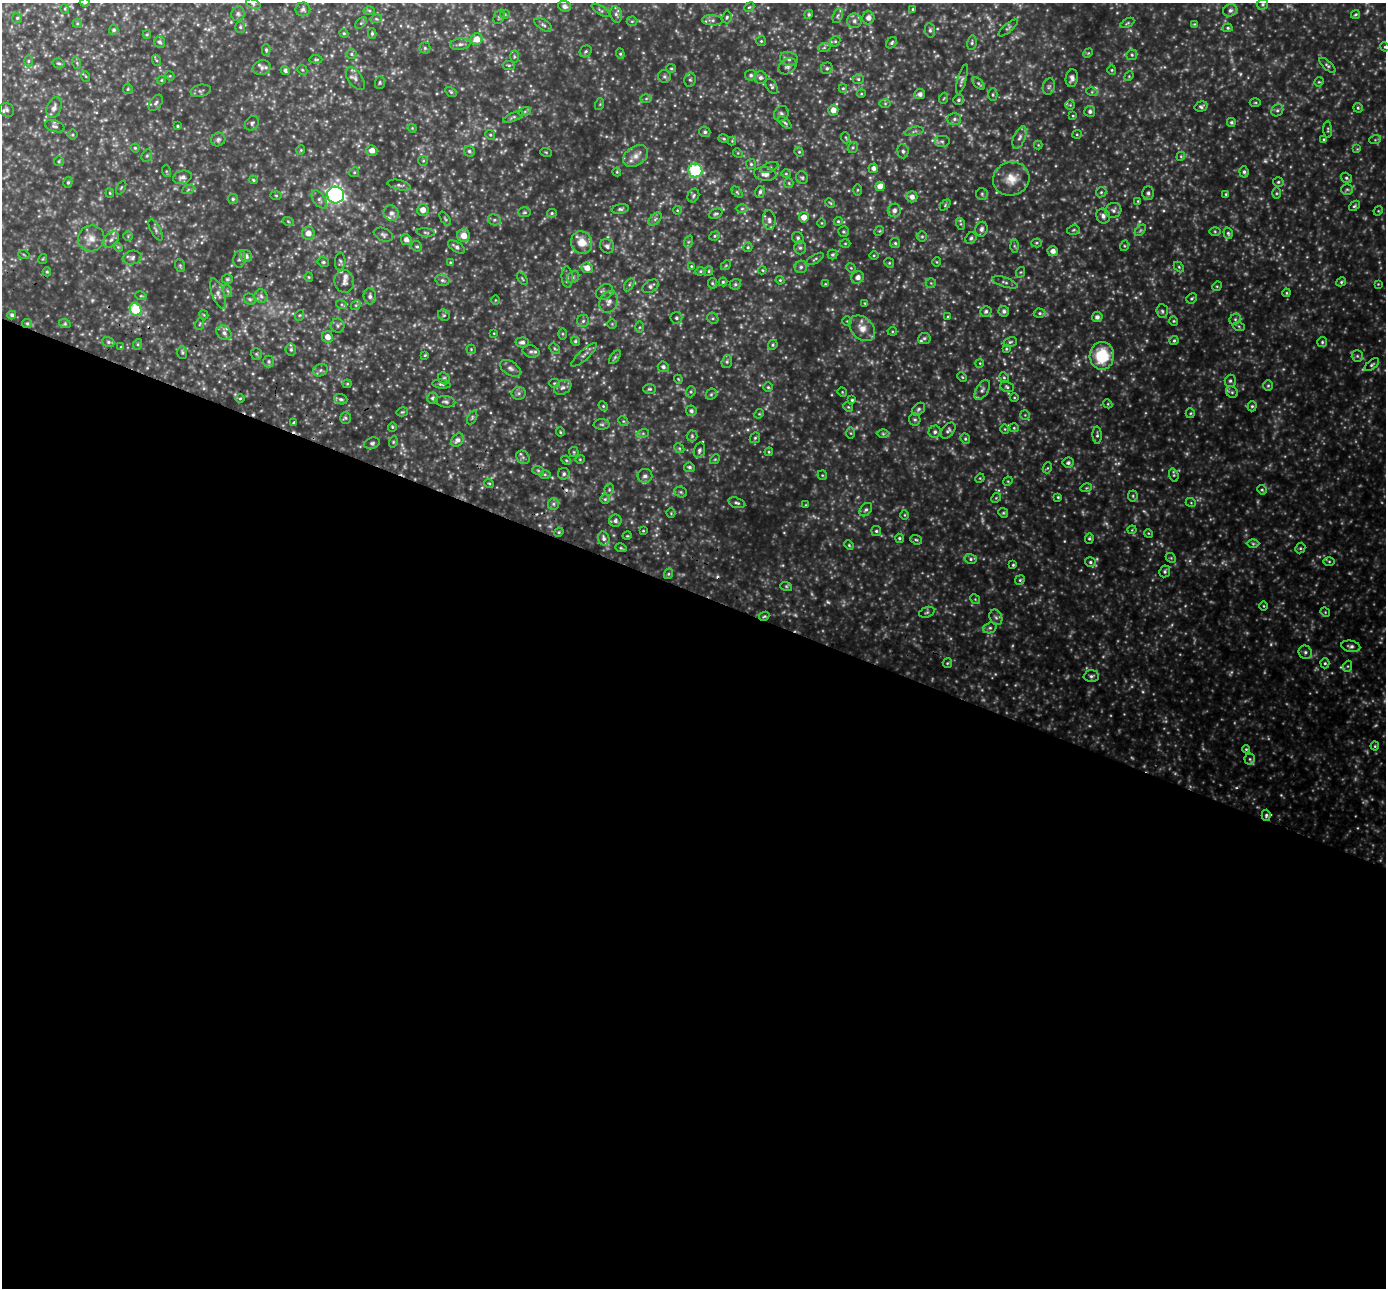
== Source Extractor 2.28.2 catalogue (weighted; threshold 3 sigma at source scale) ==
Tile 14 of 4 x 4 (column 2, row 4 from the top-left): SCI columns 1412-2795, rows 195-1480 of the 5595 x 5662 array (HDU 1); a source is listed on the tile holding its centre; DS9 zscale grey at full resolution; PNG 1388 x 1290 px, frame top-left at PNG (2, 3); each listed source drawn as its Kron ellipse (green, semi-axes under 4 px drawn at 4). Shown black and unused: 54% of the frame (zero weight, under 2 of 3 exposures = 3% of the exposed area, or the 3 px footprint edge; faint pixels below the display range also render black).
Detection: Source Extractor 2.28.2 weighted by HDU 2 'WHT'; one run over the whole footprint, this tile lists its part. Background 0.475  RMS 0.063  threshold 0.285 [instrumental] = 3 sigma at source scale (4.5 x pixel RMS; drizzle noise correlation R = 1.50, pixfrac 1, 0.05/0.05 arcsec/px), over >= 5 px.
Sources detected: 579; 59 too faint to see at this stretch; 4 cosmic-ray / hot-pixel residue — neither listed nor drawn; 11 inside a brighter listed object's ellipse — not listed separately; of the other 505, all 500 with FLUX_AUTO >= 4.62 (the completeness limit of this list) listed and drawn (5 fainter detections not listed), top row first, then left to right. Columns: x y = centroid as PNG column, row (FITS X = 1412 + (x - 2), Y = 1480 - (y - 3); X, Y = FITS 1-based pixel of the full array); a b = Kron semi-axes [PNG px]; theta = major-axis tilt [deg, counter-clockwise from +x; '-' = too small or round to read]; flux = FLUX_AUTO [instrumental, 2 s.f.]
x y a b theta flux
85 3 5 3 - 5.1
253 4 7 4 -22 11
1263 4 6 5 - 10
564 6 6 5 - 24
749 7 5 4 - 7.3
65 9 5 3 - 5
303 9 7 7 - 17
913 9 4 3 - 5.9
601 10 10 4 -32 11
1230 10 7 6 - 18
369 11 5 3 - 7.8
238 14 7 6 - 14
505 14 5 4 - 7.4
616 14 8 6 -79 17
809 14 5 4 - 10
1355 14 4 4 - 7.3
838 16 8 4 70 13
499 17 7 5 64 9.9
727 17 6 4 75 9.9
17 18 5 5 - 8.7
868 18 6 6 - 28
376 19 6 4 16 7.5
712 20 10 5 -3 17
632 21 5 5 - 7.4
854 21 7 7 - 23
77 23 5 4 - 6.1
361 23 7 4 44 9.5
1127 23 7 4 28 8.1
1194 24 4 4 - 5.2
543 25 10 5 -32 13
240 27 6 5 - 9.9
1008 28 12 4 40 13
1228 28 5 4 - 7.9
114 30 5 4 - 13
930 30 7 5 -81 13
344 33 4 4 - 6.7
372 33 5 4 - 9.1
147 34 4 4 - 6.5
476 39 6 6 - 60
761 41 5 5 - 7.6
835 41 5 5 - 8.5
160 42 6 5 - 15
892 43 6 5 - 11
972 43 7 4 80 10
460 44 10 5 6 20
1385 47 5 4 - 5.7
425 48 5 5 - 11
824 48 6 4 19 8.7
266 50 6 4 -89 9.2
586 51 6 5 - 9.9
1088 53 5 4 - 6.5
351 54 5 5 - 8.9
620 54 5 4 - 8
1132 55 6 5 - 9.7
514 57 6 3 -90 7.6
316 59 6 3 -4 7.3
789 59 9 7 -15 25
156 60 5 3 - 6.6
28 61 6 4 89 8.6
59 63 6 5 - 11
77 63 6 3 -73 7
509 65 6 4 -7 8.7
1327 65 10 4 -42 12
788 66 9 7 36 22
262 68 9 7 17 23
671 68 5 4 - 7.4
827 68 6 5 - 13
285 70 5 4 - 13
302 70 5 4 - 7
1112 70 5 4 - 7.2
751 75 5 5 - 14
85 76 5 3 - 5.4
170 76 5 4 - 5.3
664 76 6 6 - 13
1129 76 5 4 - 6.5
760 78 6 6 - 18
1072 78 9 6 83 25
355 79 13 7 -55 25
858 79 5 5 - 9.5
962 79 15 4 74 17
161 80 4 4 - 5.8
690 80 7 5 76 12
380 82 6 5 - 8.3
1319 82 5 4 - 6.1
978 83 7 4 -45 8.8
772 86 8 5 -60 13
1049 86 8 6 73 15
843 88 4 4 - 6.8
128 89 5 5 - 7.3
201 91 10 6 12 14
451 92 6 4 -31 8.3
1092 92 5 3 - 6.7
861 94 4 3 - 5.4
920 94 5 5 - 22
993 95 6 4 89 8.5
646 98 6 4 1 7.9
944 98 6 3 70 5.8
958 100 5 5 - 10
1255 102 5 3 - 6.2
156 103 9 5 52 16
600 104 6 4 72 6.2
885 104 6 4 0 7.8
1070 105 5 5 - 7.1
1201 107 6 5 - 12
54 108 11 7 68 25
1358 108 5 4 - 7.5
7 110 7 6 - 14
833 110 5 5 - 40
1277 110 6 5 - 13
525 111 6 4 20 8.4
1090 111 5 5 - 17
781 114 8 7 - 17
1073 116 4 4 - 5.8
513 117 11 4 23 14
954 119 7 6 - 15
1231 122 4 4 - 11
252 123 8 6 48 14
785 123 8 4 -41 10
55 126 10 5 -17 15
178 126 4 3 - 6.5
412 128 4 3 - 5.2
1328 130 8 3 -86 7.5
914 131 10 4 13 13
705 132 5 5 - 12
1077 134 5 4 - 6.3
72 135 5 5 - 7.6
490 135 5 4 - 7.6
1020 137 12 6 68 23
846 138 6 3 -71 6.1
218 139 7 6 - 15
724 139 5 4 - 6.9
1324 139 4 3 - 8.1
1375 140 6 4 18 7.1
732 141 4 4 - 5.2
942 141 8 6 0 16
1038 145 4 4 - 5.1
853 147 6 4 53 8.6
135 148 4 4 - 7.3
1357 149 4 4 - 5.2
301 150 4 4 - 6
372 150 5 5 - 31
469 151 6 5 - 13
903 151 7 5 -84 14
546 152 6 3 -19 6.1
799 152 5 4 - 6.8
738 153 5 4 - 6.1
147 156 6 5 - 10
636 156 13 9 34 48
1181 156 4 3 - 5.3
59 161 5 4 - 7.9
423 161 5 4 - 7.1
751 164 5 5 - 9
769 167 9 5 21 13
873 168 5 4 - 22
695 170 7 7 - 380
166 171 6 4 -72 7.2
354 172 5 4 - 7.7
617 172 4 4 - 5.7
1244 172 6 4 -84 12
765 174 11 6 -6 35
786 174 4 4 - 6.6
182 177 9 6 14 25
802 178 6 6 - 10
1346 178 6 5 - 9.7
1011 179 18 16 19 91
253 180 4 3 - 6.3
68 182 5 4 - 8.9
1278 182 5 4 - 9.1
789 183 5 4 - 6.5
399 185 12 5 -12 15
880 186 5 4 - 57
121 188 7 4 63 7.7
1347 189 6 5 - 11
188 190 6 4 20 9.2
857 190 6 4 89 6.8
737 192 6 4 -45 7.6
760 192 6 4 71 14
1101 192 5 4 - 8.9
110 193 4 4 - 5.7
1148 193 6 6 - 15
1276 193 5 4 - 7.3
982 194 6 6 - 10
1226 194 4 3 - 5.9
276 195 6 4 -2 6.7
336 195 8 8 - 1900
693 196 7 5 60 12
912 197 5 5 - 30
233 199 5 5 - 10
319 199 10 5 -54 20
1138 201 4 4 - 5.1
830 203 5 4 - 6
945 205 6 4 47 7.5
1354 206 6 4 40 8.8
620 209 8 5 10 12
742 209 6 4 1 9.9
423 210 6 5 - 43
677 210 4 3 - 4.8
894 210 7 6 - 25
1113 210 8 7 - 19
1378 211 5 4 - 5.2
525 212 6 5 - 9.3
391 213 8 7 - 28
552 213 5 4 - 7.9
716 214 7 4 22 10
1103 216 8 6 -60 22
804 217 5 5 - 53
445 219 8 3 -56 7.6
655 219 8 4 45 14
494 220 7 5 -19 13
769 220 10 6 -87 23
288 221 5 3 - 6.2
838 221 4 4 - 7.3
822 223 5 3 - 4.8
961 224 6 4 -71 7.9
982 229 7 6 - 20
156 230 12 5 -61 15
1073 230 6 4 13 8.6
1140 230 7 4 45 8.5
879 231 5 4 - 6.2
1215 231 6 4 -2 7.5
843 232 5 5 - 8.5
308 233 6 6 - 39
426 233 9 3 -6 9.4
1228 233 6 4 -73 9.5
383 235 10 6 -22 16
464 235 6 6 - 58
128 236 5 4 - 7.1
715 236 5 4 - 7.7
922 236 5 5 - 8.1
91 238 13 13 - 56
798 238 6 5 - 12
971 238 6 5 - 13
111 240 9 6 50 23
406 240 5 5 - 28
582 242 11 10 - 83
688 242 6 4 71 8.9
845 243 5 3 - 6.1
895 243 5 5 - 9.7
1036 243 5 4 - 6.8
417 246 5 4 - 9.2
607 246 7 6 - 18
1014 246 6 4 -87 9
1124 246 5 3 - 5.7
118 247 5 4 - 6.7
456 247 9 5 -33 20
748 247 5 4 - 8.7
800 248 6 5 - 14
1053 251 5 5 - 32
24 255 6 3 -20 5.3
832 255 5 5 - 9.7
874 255 5 3 - 5.7
246 256 6 6 - 19
132 258 9 7 10 19
43 259 5 4 - 5.9
239 259 9 6 79 15
815 259 9 3 30 9.5
340 261 9 5 87 12
323 262 6 4 -14 10
450 262 4 3 - 5.6
937 262 5 3 - 5.4
889 263 5 4 - 7.2
726 265 5 4 - 6.8
180 266 6 5 - 8.3
691 266 4 4 - 5.3
801 267 6 6 - 15
1179 267 6 4 -46 7.1
587 268 6 5 - 44
851 268 5 4 - 5.8
762 270 4 4 - 5.3
700 271 5 4 - 7.1
709 271 5 4 - 7.7
47 272 4 4 - 7.8
1021 272 5 3 - 5.4
309 277 5 4 - 6.2
567 277 10 5 -86 18
573 277 7 5 42 12
858 277 6 6 - 30
522 278 7 3 -55 7.1
227 279 5 4 - 7.7
442 280 7 5 -14 14
780 280 4 4 - 5.9
344 281 11 9 -83 30
723 282 4 4 - 7
1005 282 13 4 -18 17
1341 282 5 4 - 8.1
712 283 5 4 - 8.4
931 283 5 5 - 7.9
735 284 6 5 - 11
825 284 4 4 - 5.5
1378 284 3 3 - 4.6
629 285 7 4 59 10
651 286 9 5 33 19
1217 286 5 4 - 6.1
228 291 6 4 -70 8.7
605 292 9 7 33 20
1286 293 4 4 - 6.2
218 294 16 6 -70 31
141 296 6 3 -17 6.1
261 296 7 6 - 17
370 296 8 6 -86 21
1192 298 5 4 - 8.3
250 299 6 5 - 10
495 300 5 3 - 4.7
609 302 11 9 63 37
865 303 4 4 - 5.5
341 304 5 3 - 6.7
356 305 5 4 - 8.5
136 310 6 5 - 260
986 311 6 5 - 15
1004 311 5 5 - 15
1162 311 7 5 -86 13
1040 313 6 4 -2 10
12 315 4 4 - 14
204 315 4 3 - 4.9
300 315 5 3 - 5.8
444 315 6 5 - 10
948 316 4 3 - 5.4
1097 317 5 5 - 20
676 318 6 6 - 12
713 318 6 5 - 9.6
1235 319 6 5 - 11
583 321 6 6 - 13
847 321 4 4 - 6
1174 321 5 4 - 6.8
27 323 5 4 - 8.8
65 324 6 4 -18 8.9
200 324 6 3 70 6.2
612 324 5 5 - 6.8
338 326 7 7 - 15
640 327 6 4 89 8.3
1239 327 6 4 -21 8.2
862 328 15 10 -45 62
892 331 4 4 - 6.3
224 333 8 6 -43 21
494 333 4 3 - 4.7
563 334 6 4 -89 7.2
327 337 6 5 - 39
924 338 6 5 - 13
1174 340 5 3 - 8
575 341 5 4 - 9.6
108 342 6 5 - 12
522 342 6 5 - 18
1010 342 7 5 16 9.8
1322 342 5 5 - 8.7
138 344 5 3 - 7.2
773 345 5 4 - 8.4
121 347 4 4 - 5.9
555 348 6 4 -44 7.8
291 349 6 5 - 12
471 349 4 4 - 6.1
1006 349 4 3 - 5.7
531 351 8 6 -14 14
182 353 6 5 - 11
256 354 6 5 - 10
425 355 4 3 - 6.6
584 355 17 5 42 22
1102 356 14 12 89 260
1357 356 6 5 - 11
615 357 8 4 54 9.5
269 361 6 5 - 12
727 362 6 5 - 11
980 363 4 3 - 4.7
1372 365 8 4 37 11
663 367 5 5 - 16
510 368 11 6 -32 22
320 370 8 6 21 15
962 377 5 3 - 5.4
1004 377 5 4 - 7.6
444 378 6 5 - 12
678 379 4 3 - 5
1230 381 6 5 - 12
554 383 5 4 - 6.7
347 384 4 4 - 6.2
441 384 9 4 -6 12
1268 386 5 5 - 9
563 387 9 6 31 22
768 387 5 5 - 8.2
1007 387 7 5 -24 12
650 389 6 4 1 9.5
982 390 11 6 59 24
691 392 6 4 70 8.1
842 392 5 4 - 5.4
1232 392 6 5 - 11
519 393 7 6 - 15
711 394 6 5 - 9
240 398 5 3 - 5.8
433 398 6 5 - 17
1014 398 4 3 - 4.8
341 399 7 5 -20 12
852 400 4 4 - 8.5
445 402 10 5 -6 15
1108 404 5 3 - 5.6
603 406 5 4 - 6.9
1252 406 5 4 - 9
848 407 5 4 - 6.8
918 409 7 5 42 13
691 411 5 5 - 16
402 412 6 4 13 7.7
1190 413 5 4 - 7
759 414 5 4 - 6.3
1025 415 5 5 - 7.3
472 417 7 4 65 9.4
345 418 5 5 - 10
915 419 6 5 - 10
623 421 5 4 - 7.1
293 423 4 3 - 6.4
602 424 8 5 3 12
392 427 4 4 - 7
1014 428 5 4 - 6.7
1005 429 4 4 - 5.6
948 431 9 5 52 14
560 432 4 4 - 6.4
935 432 6 6 - 15
643 433 6 4 19 10
851 433 6 4 -89 7.8
883 434 6 4 -1 8.2
1097 435 8 4 -88 12
692 436 5 5 - 9
755 438 6 4 45 9
965 439 5 4 - 8.6
457 440 7 5 49 25
393 442 5 3 - 6.8
372 443 8 5 18 16
679 448 5 4 - 7.9
699 450 8 5 73 16
574 452 5 4 - 6.6
769 452 4 4 - 6.4
523 457 7 6 - 14
580 459 4 4 - 5.6
715 459 5 4 - 6.8
566 460 5 4 - 6.4
1068 463 6 5 - 14
689 467 5 4 - 13
1047 468 5 3 - 6.1
538 470 6 4 -20 8.5
545 474 6 4 -1 9.9
564 474 6 6 - 12
822 475 5 4 - 7
1174 475 7 4 -74 7.8
645 476 7 7 - 21
980 478 5 4 - 5.2
1008 481 5 4 - 5.9
489 483 5 3 - 6
1086 488 6 3 17 6.9
609 490 6 4 78 9.2
1262 490 5 4 - 7.2
681 492 6 5 - 9.7
1133 496 5 5 - 8.9
1058 497 4 3 - 7.3
996 498 5 4 - 6.9
605 499 5 5 - 9.3
737 503 9 5 -16 14
1191 503 5 3 - 5
553 504 6 5 - 14
806 505 4 3 - 4.8
866 510 7 5 49 14
671 513 5 4 - 6.2
1003 513 5 4 - 7.7
904 515 5 3 - 5.6
615 521 6 6 - 17
1132 530 4 4 - 5.6
643 531 4 3 - 4.9
876 531 5 5 - 9.5
559 532 5 4 - 7.5
1148 533 4 3 - 5.1
627 536 5 3 - 5.3
604 538 7 5 -68 20
899 538 5 4 - 9.5
1089 538 5 4 - 8.5
916 540 6 4 -21 8.1
1253 544 6 4 -1 9.3
849 545 5 4 - 6.6
621 548 6 3 -17 7.7
1300 548 5 4 - 8.4
1171 558 5 4 - 7.6
971 559 6 5 - 11
1329 561 6 4 -1 7.2
1090 562 5 4 - 11
1013 565 3 3 - 6.6
1165 571 6 5 - 12
668 574 5 3 - 7.7
1020 580 5 4 - 7.7
786 586 6 4 -18 8.2
975 599 5 4 - 6.8
1264 606 5 3 - 5.2
927 612 8 5 19 11
1325 612 5 4 - 6
764 616 5 4 - 7.7
996 617 8 6 -66 18
990 628 7 5 21 13
1351 646 10 5 -10 19
1305 652 7 6 - 16
947 663 5 4 - 7.2
1325 663 5 4 - 8.7
1348 666 5 3 - 6.4
1091 676 7 6 - 15
1375 746 4 4 - 6.4
1246 749 4 4 - 6.7
1250 759 5 5 - 10
1266 815 6 4 86 11
Overlapping masked pixels (flux is a lower limit): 1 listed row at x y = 27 323
Isophote crosses this tile's border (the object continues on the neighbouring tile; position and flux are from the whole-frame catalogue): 2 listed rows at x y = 85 3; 1385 47